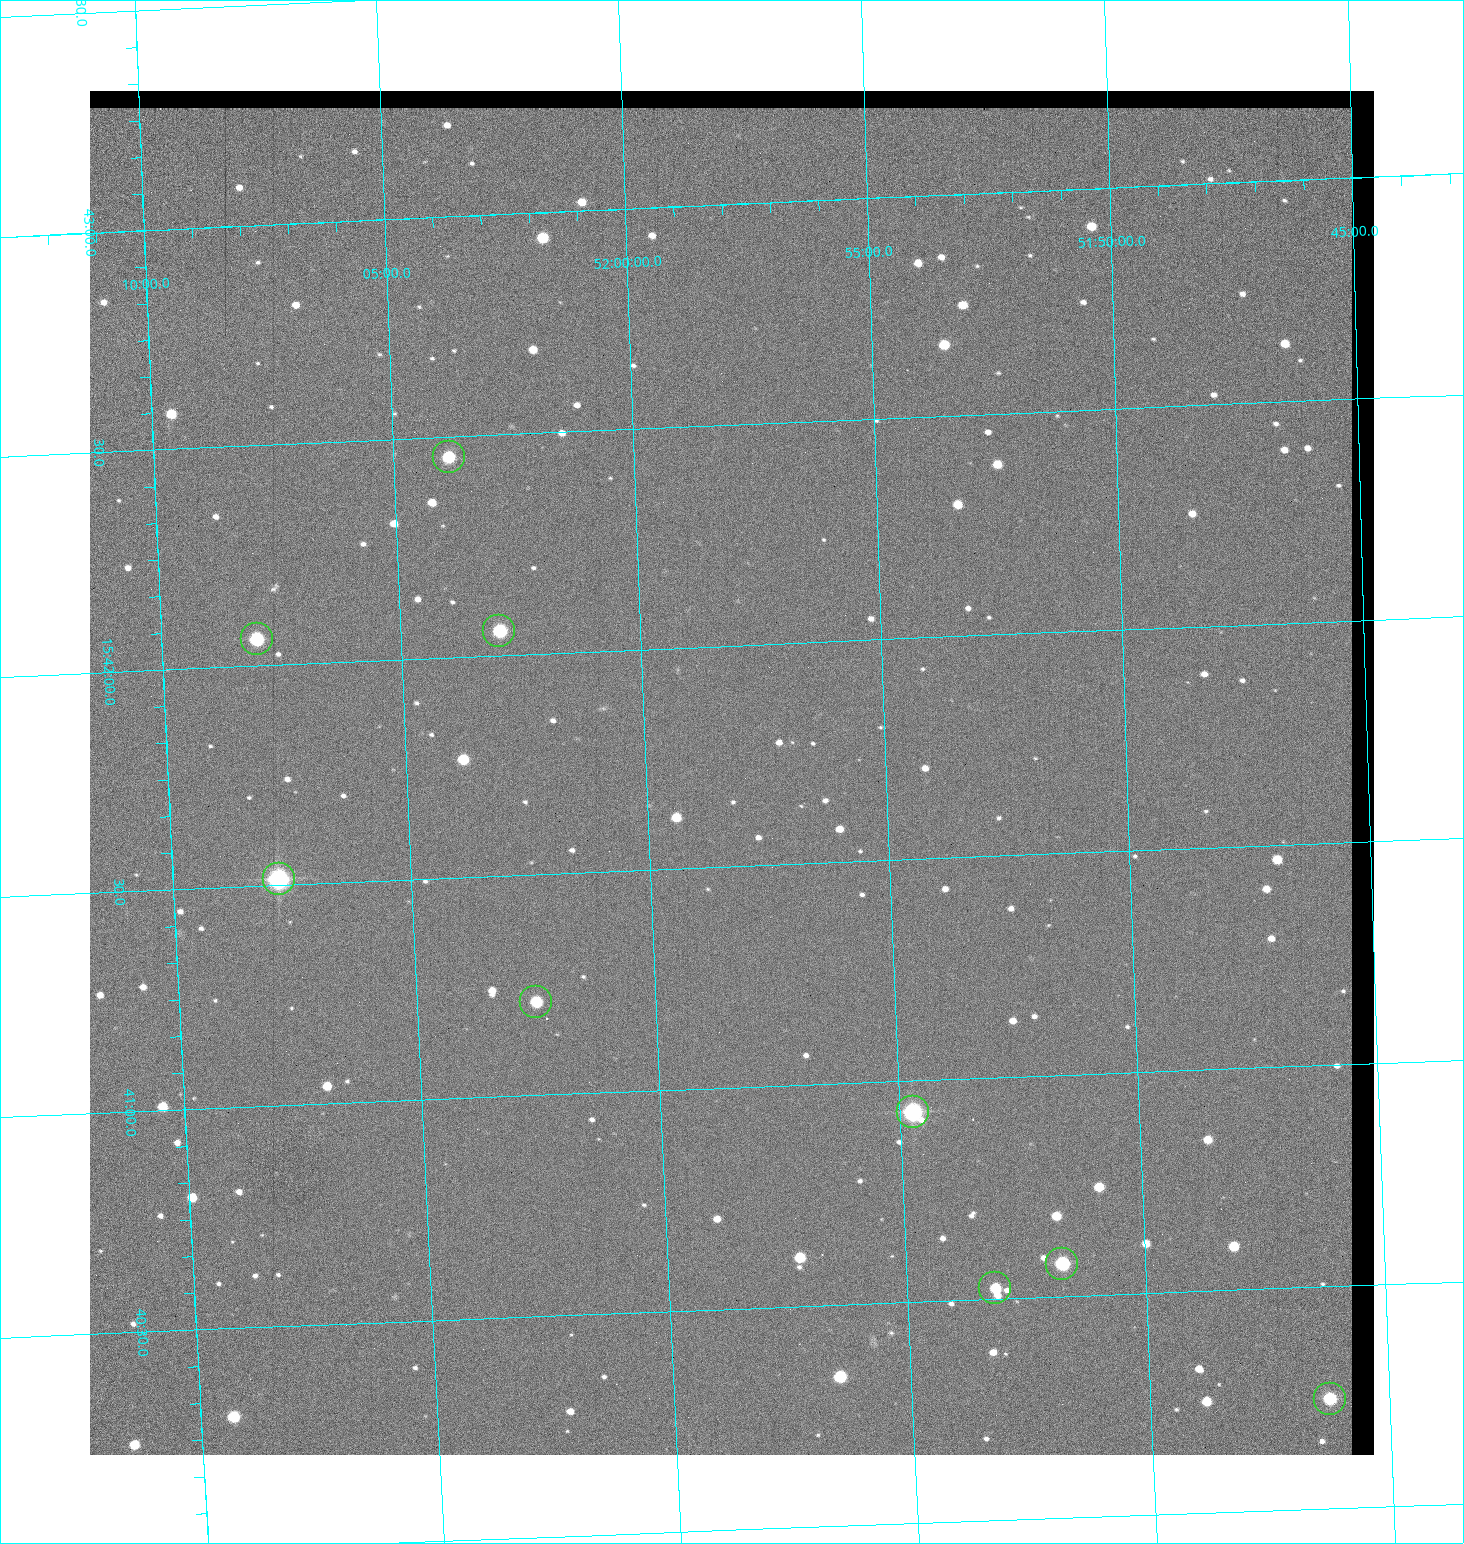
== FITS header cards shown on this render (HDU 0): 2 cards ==
NAXIS1  =                 1284 / length of data axis 1
NAXIS2  =                 1364 / length of data axis 2

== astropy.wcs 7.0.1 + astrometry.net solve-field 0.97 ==
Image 1284 x 1364 px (HDU 0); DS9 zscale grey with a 90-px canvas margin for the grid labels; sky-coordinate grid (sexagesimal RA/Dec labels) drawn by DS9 from the SOLVED WCS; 9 Tycho-2 reference stars matched to detected sources circled (green)
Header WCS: RA---TAN/DEC--TAN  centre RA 15:41:43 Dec +51:58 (235.43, +51.97 deg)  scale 1.26 arcsec/px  FOV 26.9' x 28.5'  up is +92 deg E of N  parity flipped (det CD > 0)
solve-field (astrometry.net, Tycho-2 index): VERIFIED the header's WCS against the Tycho-2 star catalogue (9 matches, 0 conflicts) and refined it, rather than solving blind
Solved WCS: RA---TAN-SIP/DEC--TAN-SIP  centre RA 15:41:43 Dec +51:58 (235.43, +51.97 deg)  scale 1.25 arcsec/px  FOV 26.8' x 28.5'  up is +92 deg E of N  parity flipped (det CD > 0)
The solver's refit moves the header's centre by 0.47 arcsec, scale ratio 0.9964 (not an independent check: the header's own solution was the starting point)
Tycho-2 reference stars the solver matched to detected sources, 9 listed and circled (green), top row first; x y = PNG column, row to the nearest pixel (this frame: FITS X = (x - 90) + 1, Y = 1364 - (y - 91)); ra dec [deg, ICRS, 3 dp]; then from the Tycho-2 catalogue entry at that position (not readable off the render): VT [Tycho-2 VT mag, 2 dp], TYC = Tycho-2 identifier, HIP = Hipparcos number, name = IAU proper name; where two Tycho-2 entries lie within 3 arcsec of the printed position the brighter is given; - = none
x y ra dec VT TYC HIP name
449 457 235.614 +52.064 11.61 3489-1132-1 - -
499 631 235.514 +52.049 11.19 3489-1407-1 - -
257 639 235.515 +52.133 11.12 3489-1380-1 - -
279 879 235.378 +52.130 9.31 3489-1322-1 76850 -
536 1002 235.303 +52.042 11.52 3489-958-1 - -
913 1112 235.232 +51.912 9.59 3489-824-1 - -
1062 1264 235.143 +51.862 10.97 3489-1016-1 - -
995 1288 235.131 +51.886 12.29 3489-908-1 - -
1330 1399 235.062 +51.771 11.53 3489-1453-1 - -